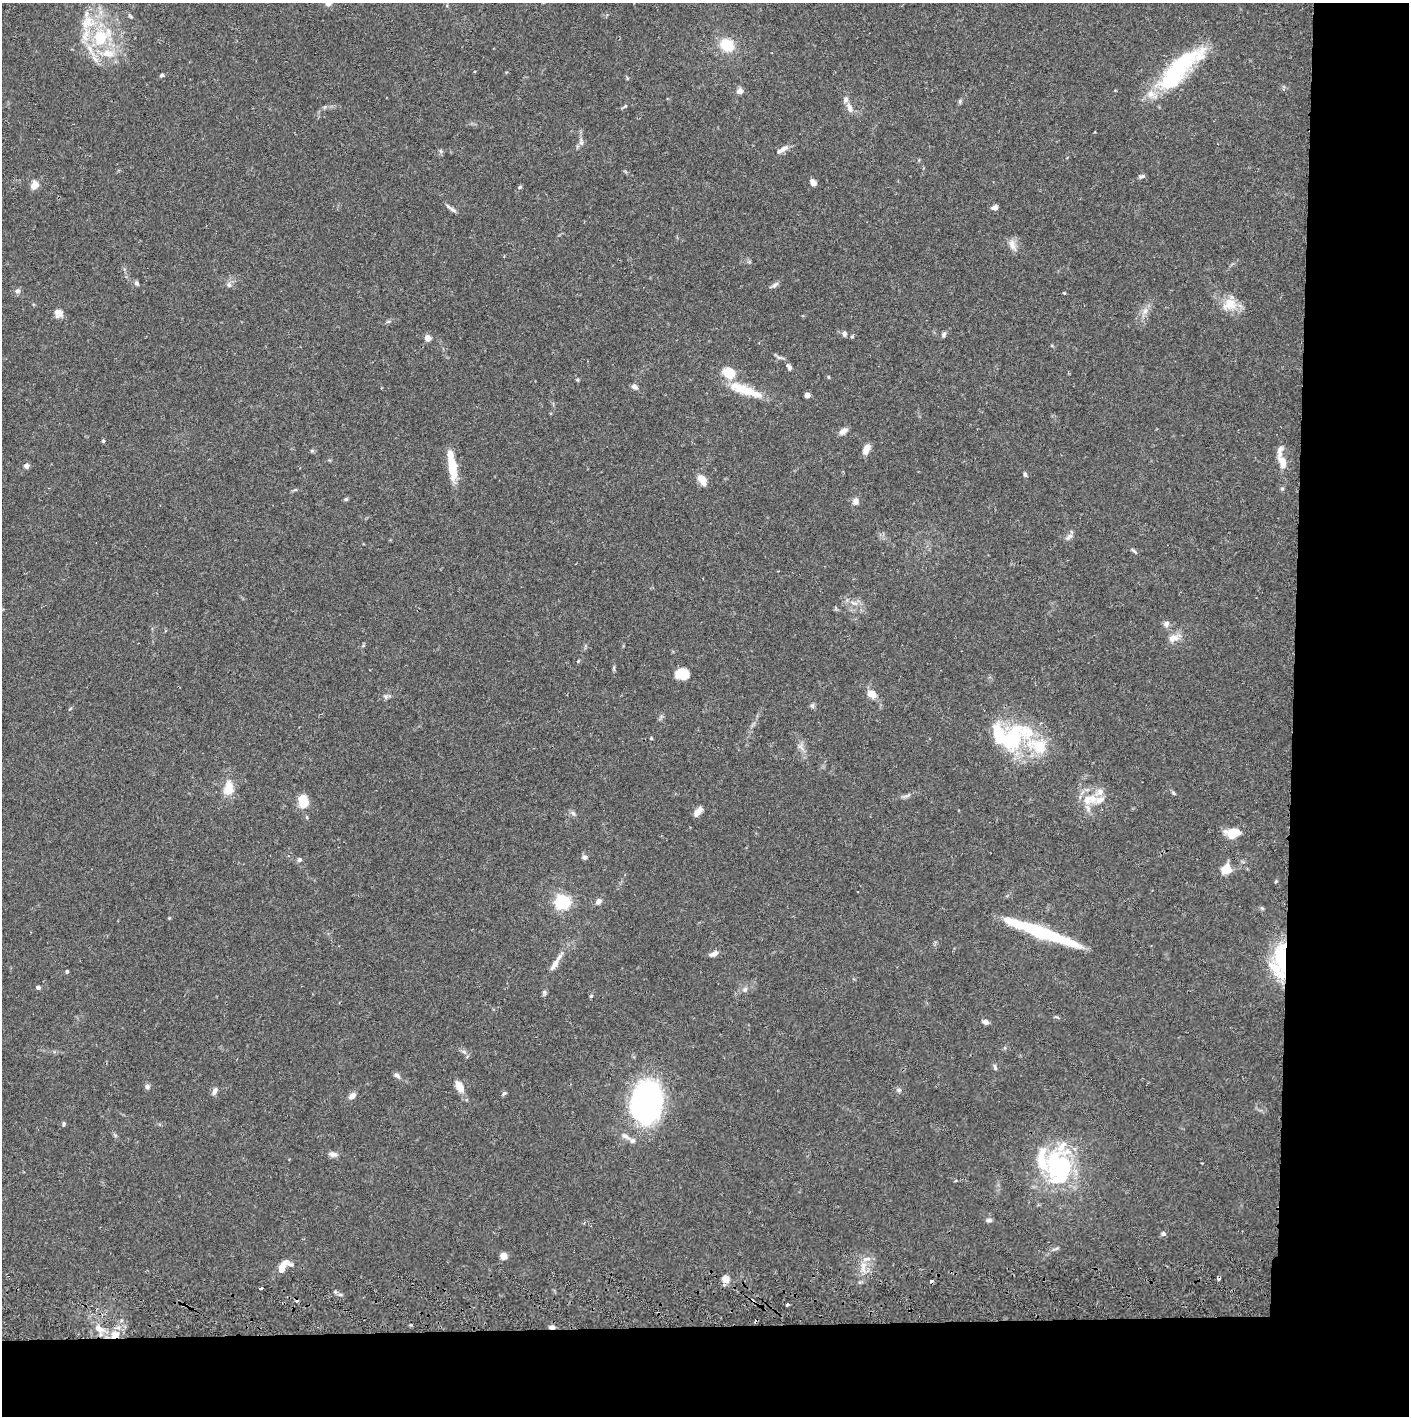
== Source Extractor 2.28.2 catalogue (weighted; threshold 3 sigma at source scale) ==
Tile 9 of 3 x 3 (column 3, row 3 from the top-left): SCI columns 2820-4226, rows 57-1470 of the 4233 x 4354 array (HDU 1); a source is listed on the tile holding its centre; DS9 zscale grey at full resolution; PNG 1411 x 1418 px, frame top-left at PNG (2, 3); no overlay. Shown black and unused: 14% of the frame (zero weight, under 2 of 3 exposures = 3% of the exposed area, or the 3 px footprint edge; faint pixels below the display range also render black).
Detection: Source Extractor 2.28.2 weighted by HDU 2 'WHT'; one run over the whole footprint, this tile lists its part. Background 0.0674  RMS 0.0048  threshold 0.0217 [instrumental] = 3 sigma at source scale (4.5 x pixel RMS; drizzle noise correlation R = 1.50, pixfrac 1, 0.05/0.05 arcsec/px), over >= 5 px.
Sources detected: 144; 2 inside a brighter object's white glare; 5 cosmic-ray / hot-pixel residue — not listed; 20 inside a brighter listed object's ellipse — not listed separately; the other 117 listed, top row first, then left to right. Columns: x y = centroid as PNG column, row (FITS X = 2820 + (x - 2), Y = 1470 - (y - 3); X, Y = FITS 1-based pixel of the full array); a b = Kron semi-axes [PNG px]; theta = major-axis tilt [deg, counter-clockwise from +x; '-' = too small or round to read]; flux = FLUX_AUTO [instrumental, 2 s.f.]
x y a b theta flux
130 16 7 4 -45 0.71
100 37 23 19 85 23
727 45 12 10 -26 15
1179 69 65 19 45 50
162 75 5 4 - 0.85
740 91 7 6 - 2.6
960 101 7 5 -86 0.76
625 106 7 4 45 0.72
850 108 16 7 -63 2.9
581 142 12 5 -85 1.7
784 149 14 6 30 2.8
441 151 7 4 -71 0.76
1142 176 8 4 17 1.1
813 182 8 5 -55 2.3
34 185 10 8 70 3.9
520 187 6 4 17 0.78
994 207 7 5 12 2.3
451 208 18 4 -35 1.6
1012 245 17 8 -67 3.3
136 283 7 6 - 1
229 285 8 6 -74 1.4
775 285 11 5 45 1.5
18 291 7 6 - 1.3
1064 293 4 3 - 0.38
1229 304 20 15 28 8.6
1145 311 11 7 62 2.9
58 312 12 9 -29 3.2
388 322 6 4 2 0.73
844 334 6 6 - 1.6
944 334 8 5 64 1.1
852 337 6 4 0 0.61
428 338 6 6 - 3.3
779 357 9 4 8 1.1
789 367 9 5 -62 1.4
729 373 10 8 -28 13
829 377 5 3 - 0.45
577 380 5 4 - 0.56
634 387 8 5 -24 1.7
749 392 42 11 -17 12
807 395 4 4 - 4.2
843 431 12 6 33 2.3
103 441 4 4 - 0.69
866 449 11 7 68 4.1
312 451 6 4 1 0.68
1282 463 28 9 -71 6
452 465 39 9 -81 12
26 466 6 6 - 1.7
1025 474 6 4 -72 0.85
702 479 10 6 -58 6.9
346 499 5 4 - 0.64
856 501 8 7 - 2.7
1069 537 12 5 38 1.7
1134 551 10 3 -36 0.95
853 603 11 4 -26 1.9
1166 624 9 7 65 1.8
1173 638 15 10 10 4.2
578 661 5 3 - 0.42
614 668 8 4 82 0.72
682 674 14 11 -3 7.4
872 694 11 9 -42 4.6
385 697 7 4 -46 0.98
812 706 6 6 - 0.97
1027 731 44 23 -19 25
651 738 4 3 - 0.47
801 747 13 6 -47 2.3
229 788 15 9 81 8.7
1173 793 6 4 -46 0.69
1087 799 18 12 88 7.5
1100 800 19 9 12 5
303 801 11 8 -81 11
698 811 12 6 49 3.3
573 813 8 5 -61 1.2
1233 833 14 10 8 9.6
584 857 7 6 - 1.3
299 860 6 5 - 1.2
1226 869 11 9 46 6.9
598 901 8 6 49 2.2
562 902 6 6 - 120
1262 908 6 4 -19 0.63
169 918 5 4 - 0.45
1043 933 74 10 -20 43
714 954 11 6 23 2.2
1281 956 44 18 -90 26
554 964 21 7 57 4
67 971 4 3 - 0.71
38 987 5 4 - 1.4
745 989 8 7 - 1.6
544 993 8 5 -71 0.95
591 996 5 4 - 0.57
986 1022 6 5 - 1.9
464 1052 6 4 -19 0.94
995 1067 9 4 -72 0.94
397 1075 9 6 -28 1.5
147 1087 6 6 - 1.6
460 1087 16 8 -61 5.2
899 1090 8 6 -15 1.1
215 1091 10 6 64 1.8
504 1093 7 5 34 0.9
352 1096 9 6 35 2.6
646 1102 34 24 81 130
63 1124 6 4 67 0.76
625 1136 15 6 -30 2.4
333 1154 11 7 -10 2
1060 1167 41 29 72 58
989 1220 8 6 5 1.3
1163 1234 6 6 - 1.2
1055 1249 11 3 15 0.91
503 1256 7 6 - 3.5
291 1264 20 7 -25 2.4
282 1266 12 8 71 3.8
863 1267 16 8 82 5.3
726 1279 7 7 - 4.5
261 1288 3 2 - 1.1
787 1304 3 3 - 1.4
552 1327 7 4 -6 1.7
99 1328 14 8 -29 4.9
115 1335 13 10 32 7.2
Overlapping masked pixels (flux is a lower limit): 3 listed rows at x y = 1281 956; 552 1327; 115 1335